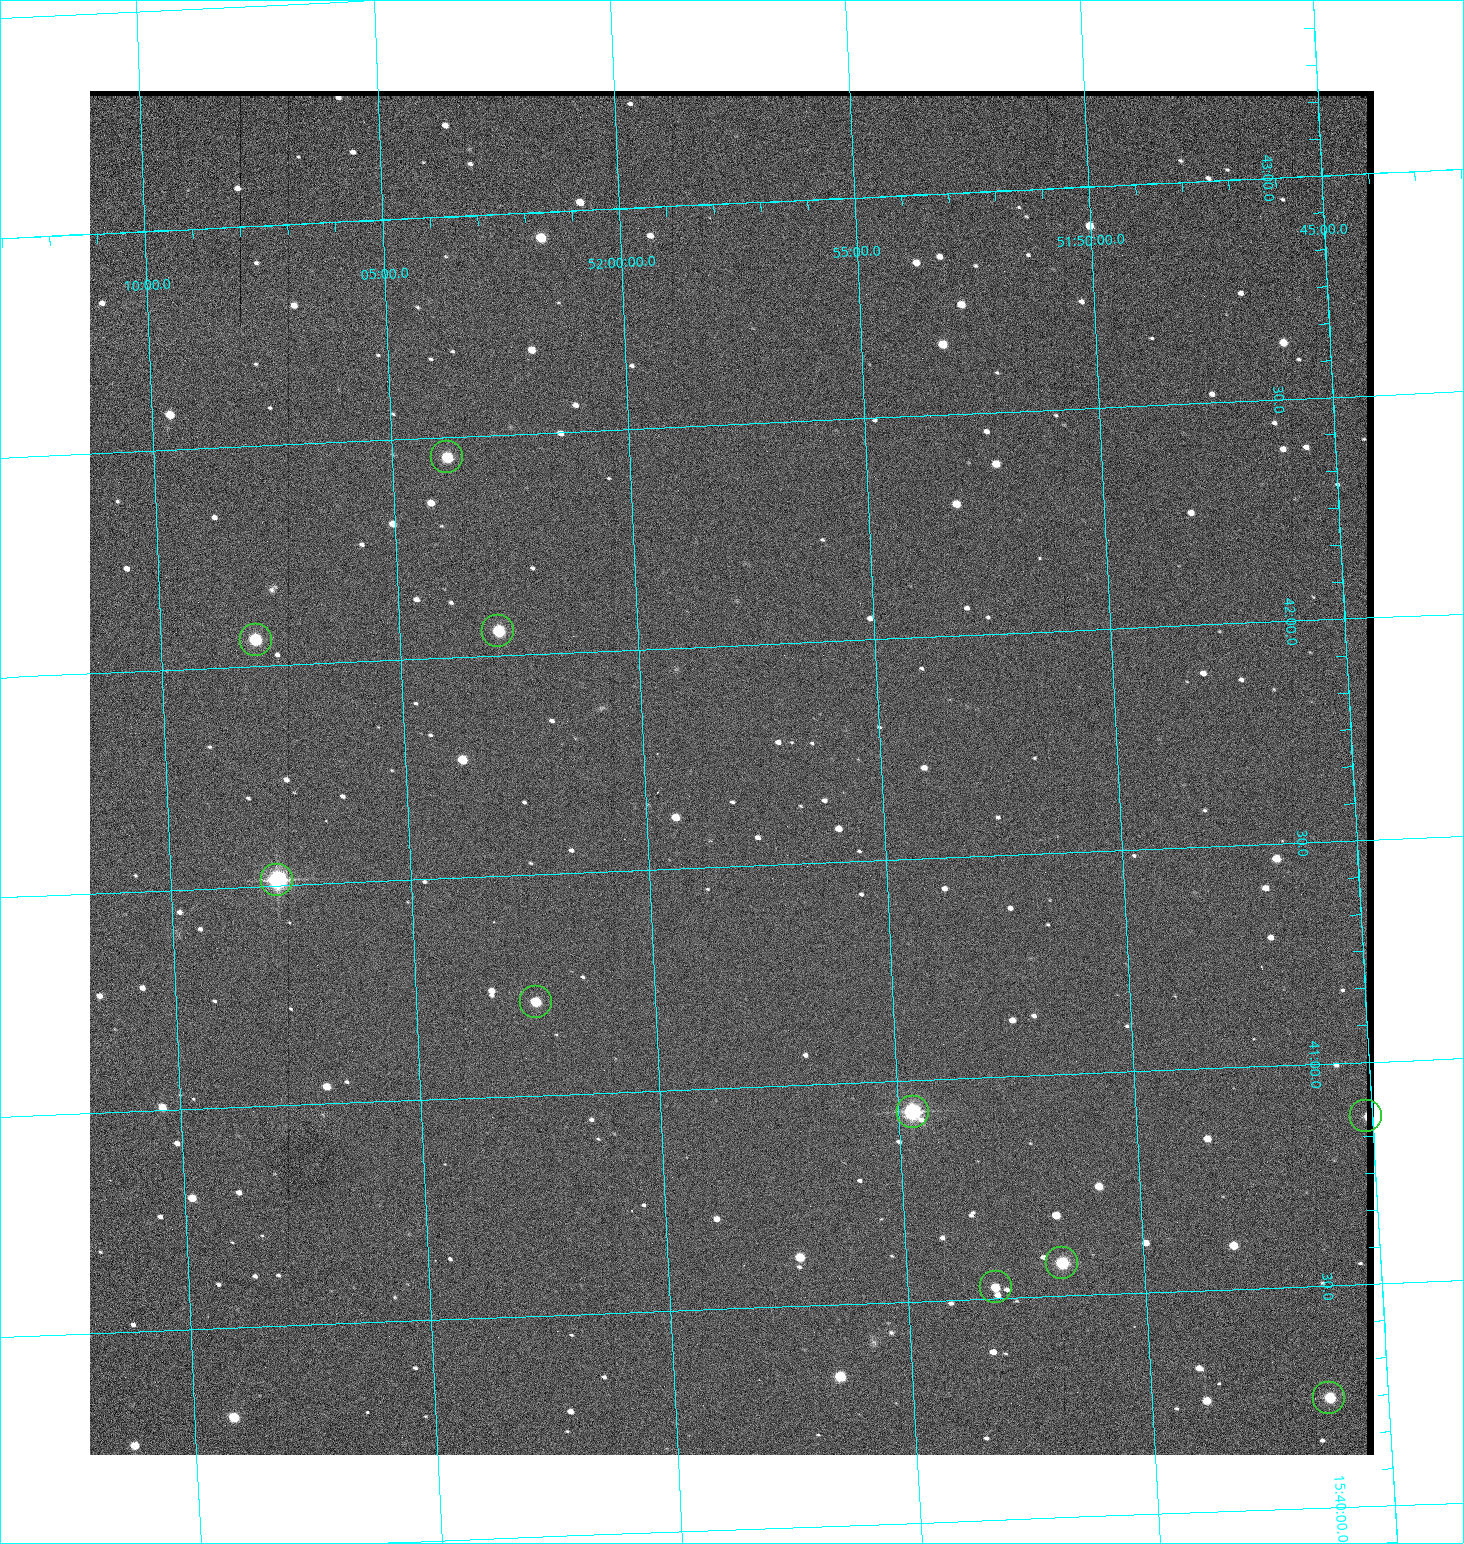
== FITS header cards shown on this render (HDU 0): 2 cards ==
NAXIS1  =                 1284 / length of data axis 1
NAXIS2  =                 1364 / length of data axis 2

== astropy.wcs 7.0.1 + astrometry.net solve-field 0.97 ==
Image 1284 x 1364 px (HDU 0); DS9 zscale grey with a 90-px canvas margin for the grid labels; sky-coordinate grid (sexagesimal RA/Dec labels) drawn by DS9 from the SOLVED WCS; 10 Tycho-2 reference stars matched to detected sources circled (green)
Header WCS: RA---TAN/DEC--TAN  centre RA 15:41:43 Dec +51:58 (235.43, +51.97 deg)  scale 1.26 arcsec/px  FOV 26.9' x 28.5'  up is +92 deg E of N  parity flipped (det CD > 0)
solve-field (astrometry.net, Tycho-2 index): VERIFIED the header's WCS against the Tycho-2 star catalogue (9 matches, 0 conflicts) and refined it, rather than solving blind
Solved WCS: RA---TAN-SIP/DEC--TAN-SIP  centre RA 15:41:43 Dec +51:58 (235.43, +51.97 deg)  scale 1.26 arcsec/px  FOV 27.1' x 28.5'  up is +93 deg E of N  parity flipped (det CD > 0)
The solver's refit moves the header's centre by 2.5 arcsec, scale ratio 1.007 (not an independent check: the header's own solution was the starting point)
Tycho-2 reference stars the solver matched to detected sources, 10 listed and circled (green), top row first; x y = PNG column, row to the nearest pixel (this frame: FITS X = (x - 90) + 1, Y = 1364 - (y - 91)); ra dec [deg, ICRS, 3 dp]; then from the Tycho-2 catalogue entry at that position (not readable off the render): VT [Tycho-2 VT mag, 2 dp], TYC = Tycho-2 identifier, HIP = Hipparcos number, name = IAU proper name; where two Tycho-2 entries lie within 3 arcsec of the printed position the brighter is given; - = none
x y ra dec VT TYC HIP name
447 457 235.614 +52.064 11.61 3489-1132-1 - -
498 631 235.514 +52.049 11.19 3489-1407-1 - -
256 640 235.515 +52.133 11.12 3489-1380-1 - -
277 880 235.378 +52.130 9.31 3489-1322-1 76850 -
536 1002 235.303 +52.042 11.52 3489-958-1 - -
913 1112 235.232 +51.912 9.59 3489-824-1 - -
1366 1116 235.219 +51.752 10.98 3489-1435-1 - -
1062 1263 235.143 +51.862 10.97 3489-1016-1 - -
996 1287 235.131 +51.886 12.29 3489-908-1 - -
1329 1398 235.062 +51.771 11.53 3489-1453-1 - -